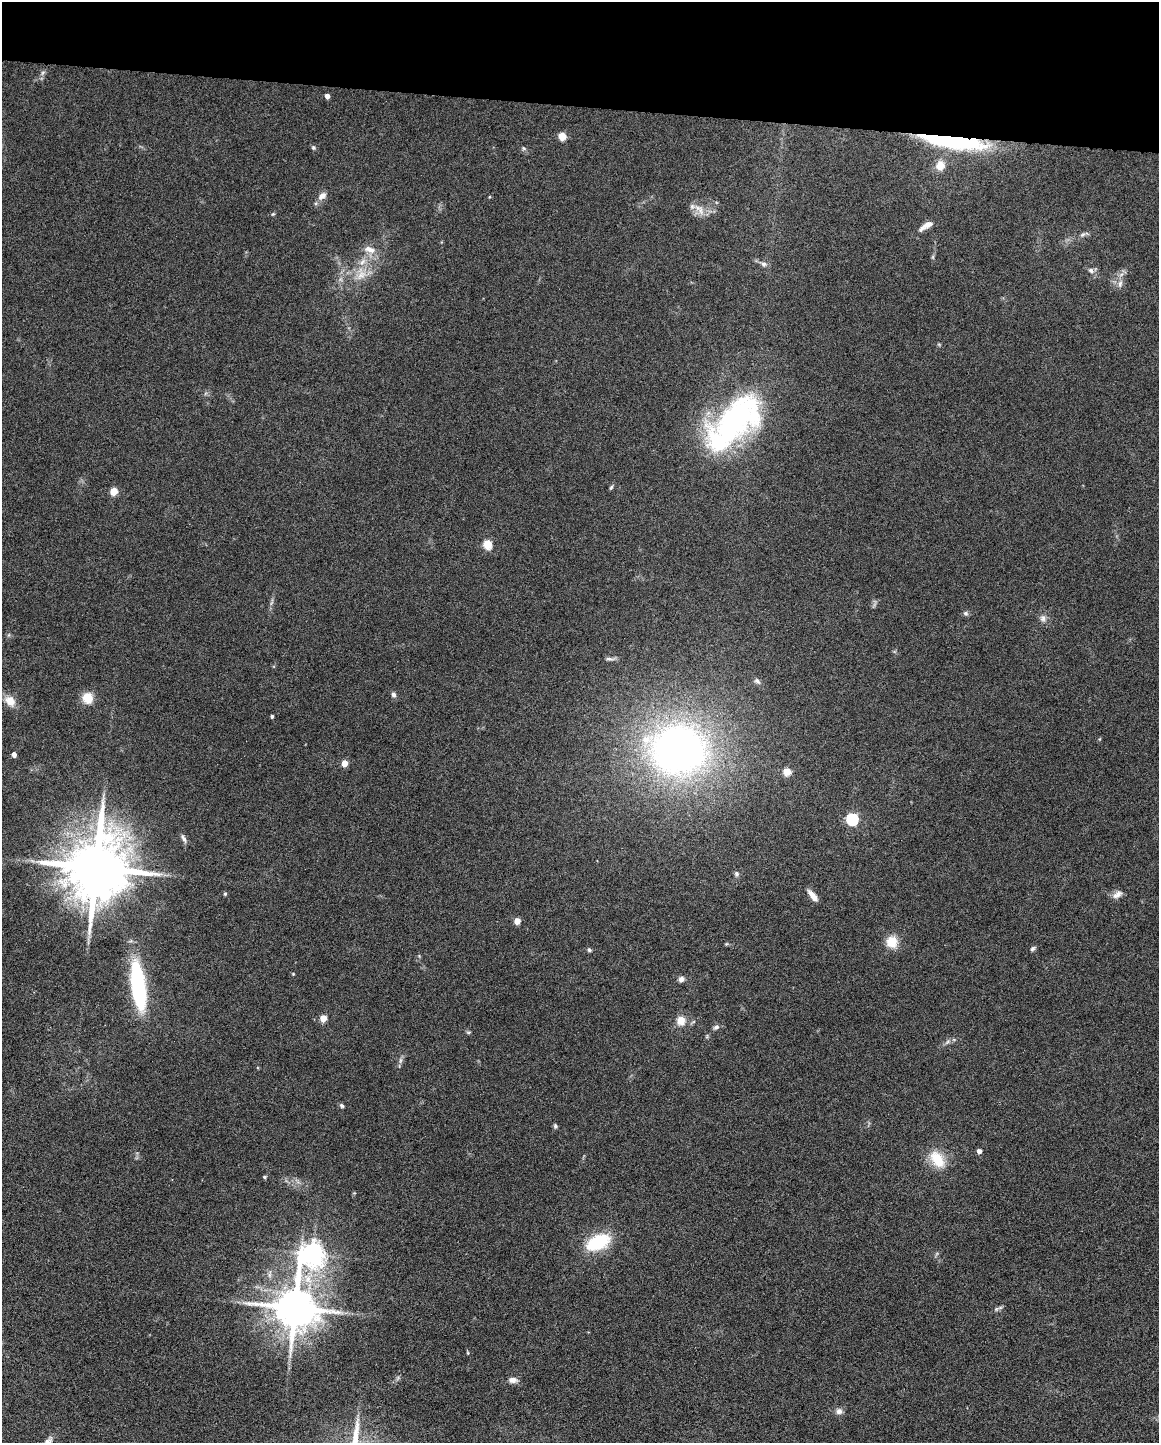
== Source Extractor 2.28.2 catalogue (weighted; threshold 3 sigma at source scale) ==
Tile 2 of 4 x 3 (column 2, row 1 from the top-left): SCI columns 1160-2316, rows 3102-4542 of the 4630 x 4648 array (HDU 1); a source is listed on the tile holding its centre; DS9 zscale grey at full resolution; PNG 1161 x 1445 px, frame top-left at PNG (2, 2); no overlay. Shown black and unused: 7% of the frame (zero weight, under 4 of 8 exposures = <1% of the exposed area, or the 3 px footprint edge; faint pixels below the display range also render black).
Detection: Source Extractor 2.28.2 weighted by HDU 2 'WHT'; one run over the whole footprint, this tile lists its part. Background 0.0773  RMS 0.005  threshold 0.0206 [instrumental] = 3 sigma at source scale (4.09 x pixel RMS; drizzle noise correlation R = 1.36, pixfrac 0.8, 0.05/0.05 arcsec/px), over >= 5 px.
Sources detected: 70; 1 inside a brighter object's white glare — not listed; the other 69 listed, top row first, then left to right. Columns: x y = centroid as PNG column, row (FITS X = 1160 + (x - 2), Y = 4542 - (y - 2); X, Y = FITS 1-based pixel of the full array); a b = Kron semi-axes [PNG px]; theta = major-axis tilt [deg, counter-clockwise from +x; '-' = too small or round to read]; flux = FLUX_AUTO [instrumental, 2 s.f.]
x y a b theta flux
43 73 7 4 46 1
327 96 4 4 - 2.8
562 136 5 5 - 13
947 139 59 12 -11 75
313 147 6 6 - 0.83
524 148 6 5 - 0.78
940 165 12 11 - 5.4
322 196 11 8 41 2.9
489 197 4 3 - 0.4
692 206 8 6 90 1.7
700 211 15 7 -73 3.6
273 214 5 4 - 0.53
928 224 15 7 31 4.1
1083 234 8 5 43 1.1
370 250 17 9 -19 4.4
764 264 7 7 - 1.5
1091 270 9 7 -32 1.7
361 274 22 13 84 8.8
1120 284 11 6 81 2.2
734 422 77 35 45 110
611 487 7 4 62 0.7
114 491 7 7 - 5
487 545 5 5 - 20
966 613 7 6 - 1
1043 618 9 8 - 2.1
609 659 14 4 -6 1.4
757 681 10 6 -41 1.5
393 695 6 5 - 1.4
88 698 12 11 - 7.2
10 701 15 11 -52 5.3
272 716 4 3 - 0.91
1099 739 5 3 - 0.44
678 750 48 41 -5 270
14 754 4 4 - 2.5
344 763 5 4 - 7.3
787 772 9 9 - 3.6
852 819 6 5 - 62
184 838 12 5 -62 1.4
96 868 18 15 81 4600
736 874 7 6 - 1.2
225 894 5 4 - 0.6
1117 894 14 8 35 2.8
813 895 14 5 -51 3.8
517 921 4 4 - 7
892 942 13 13 - 7.6
726 944 6 4 43 0.49
1033 949 7 5 48 0.99
589 950 6 4 -31 0.92
293 974 4 3 - 0.44
681 979 6 6 - 2.1
138 985 56 15 -82 47
323 1018 5 4 - 7.5
681 1021 13 12 - 5.1
716 1027 8 6 34 1.3
469 1032 7 4 0 0.61
707 1036 6 4 72 0.6
947 1042 9 4 36 1.3
400 1060 9 4 81 1.2
342 1106 6 5 - 0.9
555 1126 6 5 - 0.91
979 1151 4 4 - 2.6
937 1159 23 14 -54 12
264 1177 5 4 - 0.62
598 1242 20 12 25 31
312 1254 10 8 45 370
295 1308 12 11 - 2100
996 1309 8 5 31 1
513 1380 11 7 -4 2.5
839 1411 8 8 - 2.1
Overlapping masked pixels (flux is a lower limit): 1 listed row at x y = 947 139